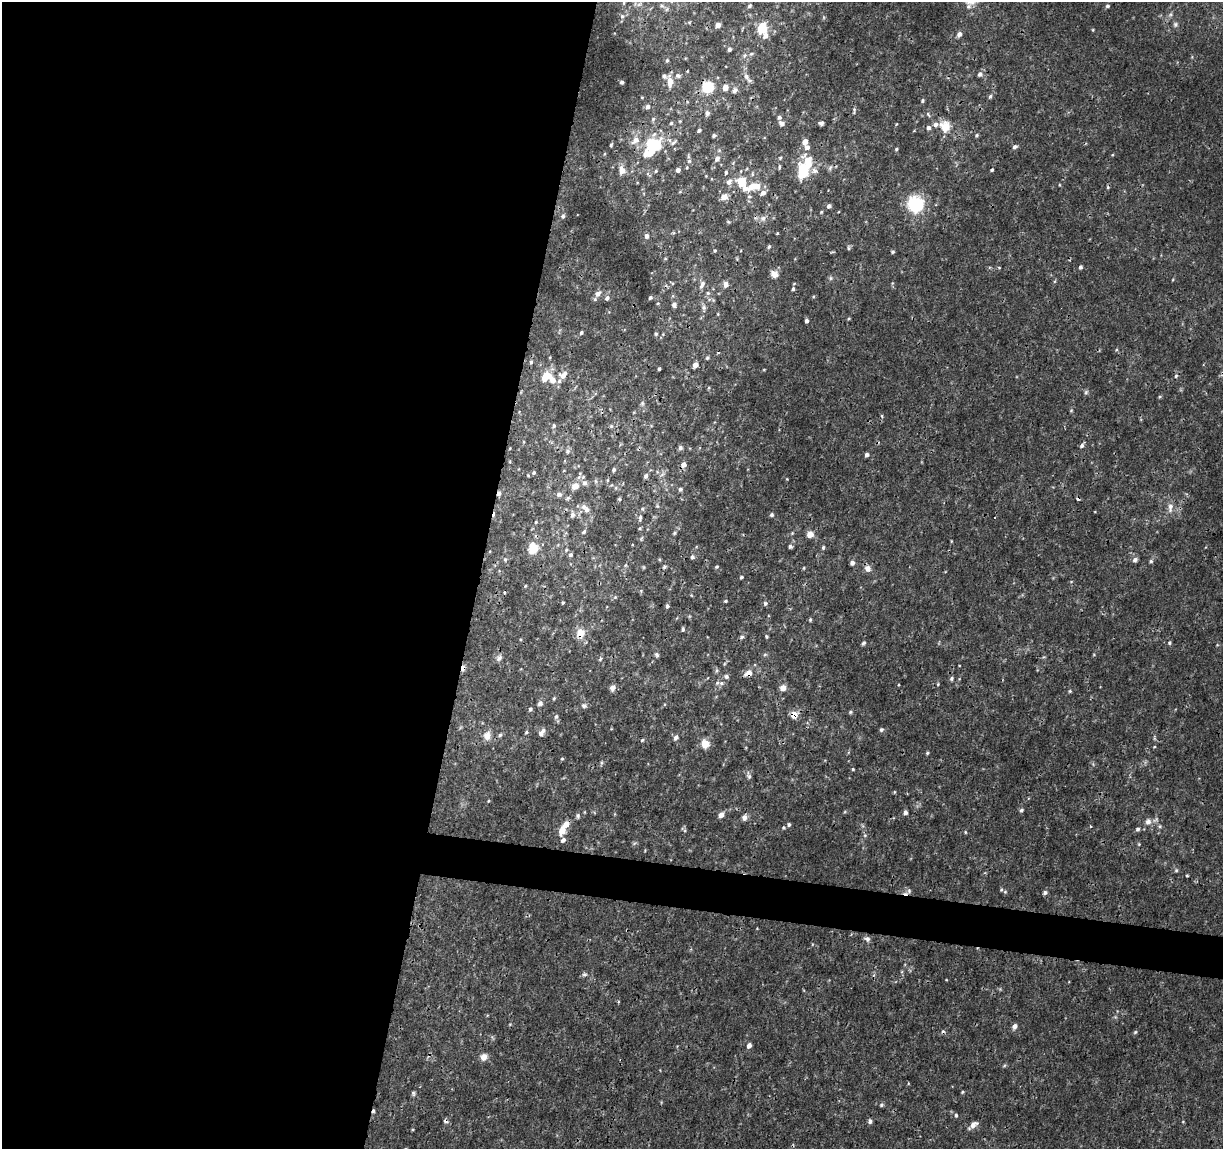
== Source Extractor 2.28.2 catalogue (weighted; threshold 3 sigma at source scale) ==
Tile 5 of 4 x 4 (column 1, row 2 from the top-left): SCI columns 1-1221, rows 2518-3664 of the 4892 x 5096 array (HDU 1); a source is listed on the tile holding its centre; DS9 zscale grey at full resolution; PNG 1225 x 1151 px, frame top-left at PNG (2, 2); no overlay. Shown black and unused: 42% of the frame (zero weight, under 3 of 4 exposures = <1% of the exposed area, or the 3 px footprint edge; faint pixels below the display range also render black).
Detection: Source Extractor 2.28.2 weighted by HDU 2 'WHT'; one run over the whole footprint, this tile lists its part. Background 0.00125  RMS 9.5e-04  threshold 0.00428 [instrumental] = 3 sigma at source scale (4.5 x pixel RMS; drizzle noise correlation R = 1.50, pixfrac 1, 0.0396/0.0396 arcsec/px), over >= 5 px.
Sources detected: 270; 1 too faint to see at this stretch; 8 cosmic-ray / hot-pixel residue — not listed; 13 inside a brighter listed object's ellipse — not listed separately; the other 248 listed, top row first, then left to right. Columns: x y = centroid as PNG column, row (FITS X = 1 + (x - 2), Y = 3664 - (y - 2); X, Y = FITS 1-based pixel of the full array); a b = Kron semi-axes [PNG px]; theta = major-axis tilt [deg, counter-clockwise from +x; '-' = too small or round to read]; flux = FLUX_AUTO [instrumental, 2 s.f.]
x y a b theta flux
662 6 6 4 -18 0.17
749 6 5 4 - 0.17
1107 6 5 4 - 0.2
622 16 5 5 - 0.17
1175 24 7 7 - 0.24
718 25 5 4 - 0.56
762 28 13 10 84 1.7
1093 30 4 3 - 0.086
959 34 6 5 - 0.39
729 49 4 4 - 0.23
751 54 6 3 19 0.14
745 55 6 5 - 0.21
667 60 5 4 - 0.15
980 74 7 7 - 0.29
678 76 8 6 -4 0.27
746 76 9 7 -61 0.46
670 81 11 7 -86 0.93
622 82 4 3 - 0.19
707 87 10 10 - 2.8
725 87 6 5 - 0.78
735 90 9 6 55 0.29
990 96 5 5 - 0.18
922 101 5 4 - 0.15
647 107 6 5 - 0.31
854 110 8 4 83 0.16
707 113 6 6 - 0.29
928 114 7 4 -56 0.17
779 117 5 5 - 0.23
653 119 6 5 - 0.16
671 123 4 4 - 0.15
782 123 7 5 -38 0.36
821 123 5 4 - 0.26
896 124 5 3 - 0.081
945 127 12 10 -59 1.8
929 128 6 5 - 0.27
699 130 4 3 - 0.21
714 135 4 4 - 0.21
976 135 5 4 - 0.13
635 140 12 8 39 0.82
673 142 11 5 38 0.26
805 142 5 4 - 0.86
611 145 4 3 - 0.15
653 145 14 8 52 9.3
807 147 6 5 - 0.41
1015 147 6 5 - 0.25
896 149 5 3 - 0.11
780 158 4 4 - 0.12
717 159 7 6 - 0.41
689 161 6 6 - 0.21
779 167 6 3 83 0.13
830 167 8 5 70 0.22
622 170 10 8 -71 0.83
678 170 4 4 - 0.39
992 170 3 3 - 0.14
656 171 5 4 - 0.12
803 171 14 8 76 5.5
814 171 9 7 -61 0.4
726 173 5 4 - 0.17
648 174 8 4 -45 0.19
729 182 8 7 - 0.41
742 182 11 10 - 1.8
1059 185 5 3 - 0.079
754 186 16 8 13 1.7
763 193 7 5 42 0.45
724 197 8 7 - 0.67
915 204 17 16 - 4.6
829 206 4 4 - 0.32
821 212 4 3 - 0.099
563 216 6 5 - 0.22
763 218 8 8 - 0.39
728 222 6 4 -22 0.11
777 233 3 2 - 0.081
647 236 6 5 - 0.34
769 246 6 4 72 0.15
848 248 7 3 -82 0.13
715 250 5 4 - 0.11
893 252 4 4 - 0.15
665 259 5 3 - 0.091
1080 267 4 3 - 0.23
999 268 5 3 - 0.084
774 274 9 7 -36 0.66
830 278 6 5 - 0.18
725 284 7 6 - 0.43
702 285 12 6 65 0.46
793 289 5 4 - 0.16
708 293 6 5 - 0.22
598 294 9 7 40 0.54
650 297 4 4 - 0.21
607 298 7 5 54 0.27
658 303 5 3 - 0.096
674 305 6 5 - 0.39
704 307 10 6 -88 0.33
718 314 5 3 - 0.077
849 319 4 3 - 0.11
806 321 4 4 - 0.27
581 332 4 4 - 0.16
656 334 5 5 - 0.15
707 358 5 4 - 0.17
531 362 5 4 - 0.16
695 365 5 4 - 0.72
659 369 3 3 - 0.16
764 369 4 3 - 0.073
563 375 10 8 34 0.73
546 376 9 6 55 2
1176 376 5 4 - 0.13
552 380 9 7 -59 0.74
708 388 5 3 - 0.089
1086 392 6 6 - 0.18
642 403 7 5 70 0.19
882 416 4 3 - 0.13
554 426 6 5 - 0.18
1082 446 6 5 - 0.27
680 448 6 6 - 0.24
568 451 7 6 - 0.24
867 455 4 4 - 0.35
684 464 6 5 - 0.6
614 470 5 4 - 0.2
534 472 5 5 - 0.15
662 474 8 4 44 0.25
646 476 7 5 66 0.25
787 479 4 3 - 0.068
596 481 6 4 -89 0.15
575 486 11 8 32 0.66
616 488 6 4 -72 0.14
680 489 5 5 - 0.24
499 493 7 4 84 0.24
559 494 7 6 - 0.34
568 498 6 5 - 0.16
619 499 5 4 - 0.11
657 506 5 5 - 0.14
584 507 8 8 - 0.42
1170 507 15 7 84 0.63
572 515 7 5 85 0.39
771 515 4 4 - 0.2
640 518 8 5 82 0.24
536 522 4 3 - 0.1
640 528 5 3 - 0.12
584 532 7 4 46 0.19
674 533 5 4 - 0.14
810 534 5 5 - 1.4
790 546 4 4 - 0.22
823 547 6 4 88 0.15
533 548 11 9 81 2
566 550 6 5 - 0.18
571 555 5 5 - 0.21
692 557 5 4 - 0.24
505 559 6 5 - 0.19
659 559 5 4 - 0.1
1135 560 7 6 - 0.28
1151 561 5 5 - 0.15
852 563 5 4 - 0.44
626 565 6 4 88 0.13
664 567 6 4 45 0.15
717 567 5 4 - 0.12
804 568 5 3 - 0.088
868 568 6 6 - 0.69
741 577 5 3 - 0.13
1071 582 5 3 - 0.077
525 586 5 3 - 0.084
691 595 4 3 - 0.08
615 597 6 5 - 0.15
725 601 4 3 - 0.14
563 603 3 3 - 0.12
765 603 5 5 - 0.22
667 606 5 4 - 0.19
810 620 5 4 - 0.12
683 629 5 3 - 0.17
580 633 15 13 78 1.1
766 636 4 4 - 0.12
742 637 7 4 28 0.2
863 643 6 4 50 0.16
1169 643 5 5 - 0.15
765 654 6 4 1 0.14
657 655 7 5 -56 0.2
1044 657 5 3 - 0.088
499 658 9 7 56 0.35
600 659 6 5 - 0.18
463 668 7 5 80 0.38
716 670 7 6 - 0.18
748 673 11 8 26 0.72
726 676 6 6 - 0.24
952 678 6 5 - 0.19
721 683 7 6 - 0.27
938 684 4 4 - 0.096
613 688 8 6 62 0.41
783 688 7 6 - 0.61
1070 691 5 4 - 0.11
554 698 5 4 - 0.13
540 703 8 6 49 0.31
584 706 8 6 -21 0.27
530 709 5 4 - 0.21
850 712 5 4 - 0.16
794 715 7 7 - 1.1
556 716 6 5 - 0.23
881 730 5 5 - 0.2
543 731 8 7 - 0.38
526 732 5 4 - 0.13
487 735 12 10 70 0.75
500 735 6 5 - 0.19
676 737 7 5 57 0.34
642 740 6 3 44 0.12
705 744 9 8 - 1.1
1154 747 4 3 - 0.077
927 753 4 4 - 0.14
562 759 4 4 - 0.12
601 763 6 4 89 0.15
853 769 4 3 - 0.1
749 776 11 5 -74 0.3
894 792 5 3 - 0.08
488 801 5 3 - 0.078
1021 810 6 4 28 0.17
905 812 4 4 - 0.36
721 815 5 5 - 0.66
578 816 6 5 - 0.2
744 817 8 6 75 0.39
1148 821 11 9 68 0.55
789 824 4 4 - 0.19
1090 826 4 3 - 0.089
1160 826 6 5 - 0.16
783 827 5 5 - 0.13
1138 829 5 5 - 0.22
562 830 10 7 77 1.2
685 831 4 4 - 0.11
965 832 5 4 - 0.11
865 835 6 4 46 0.14
563 840 6 5 - 0.34
1139 844 6 4 -89 0.097
1176 870 6 5 - 0.13
1187 875 3 3 - 0.11
1001 890 5 4 - 0.13
909 891 7 6 - 0.23
1045 893 5 5 - 0.27
867 939 8 6 -27 0.3
584 974 7 6 - 0.21
510 1024 4 4 - 0.081
1015 1026 6 5 - 0.51
1135 1032 6 4 45 0.13
749 1045 5 4 - 0.5
484 1057 8 7 - 0.66
1004 1066 6 4 20 0.12
962 1092 4 3 - 0.11
413 1093 7 4 -73 0.17
881 1105 5 4 - 0.19
956 1115 6 4 -87 0.16
446 1121 7 6 - 0.23
870 1121 5 4 - 0.27
1183 1122 5 3 - 0.075
973 1125 14 6 39 0.56
Overlapping masked pixels (flux is a lower limit): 8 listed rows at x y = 673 142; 499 493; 533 548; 580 633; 463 668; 748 673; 794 715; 446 1121